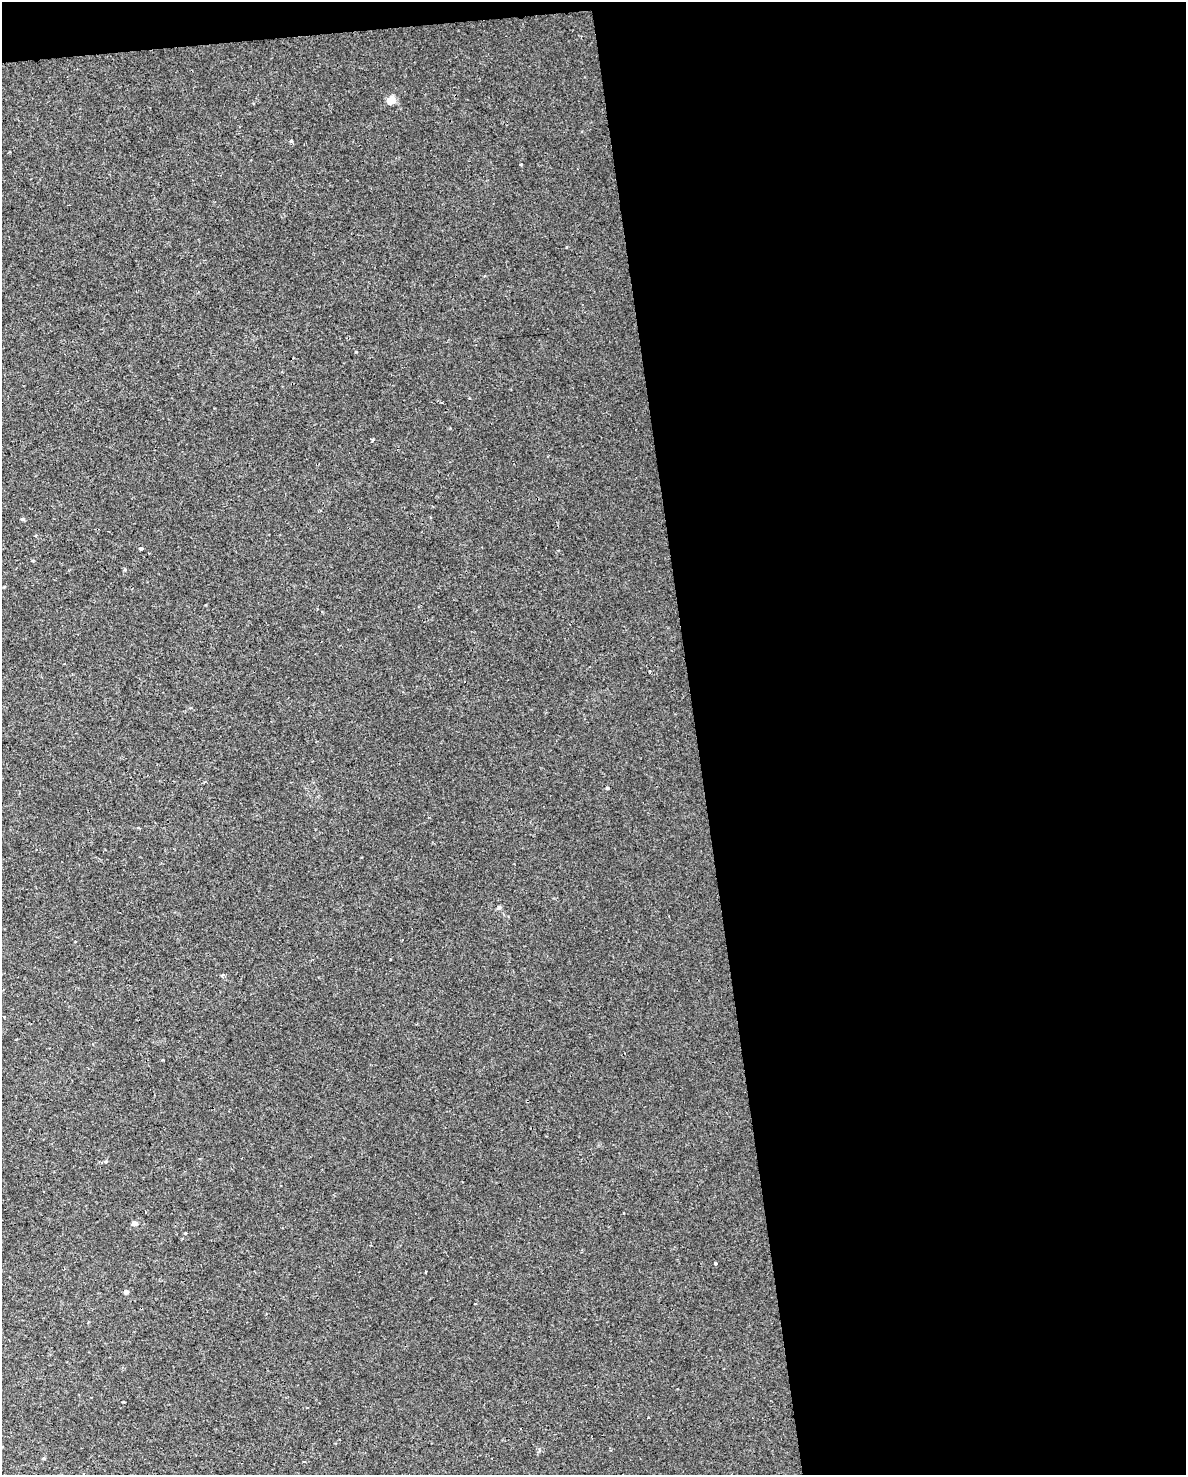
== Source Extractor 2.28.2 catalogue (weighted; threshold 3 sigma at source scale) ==
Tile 4 of 4 x 3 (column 4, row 1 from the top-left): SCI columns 3551-4734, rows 3008-4480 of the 4734 x 4497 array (HDU 1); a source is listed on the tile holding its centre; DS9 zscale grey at full resolution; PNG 1188 x 1477 px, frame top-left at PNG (2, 2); no overlay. Shown black and unused: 42% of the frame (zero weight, under 2 of 3 exposures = <1% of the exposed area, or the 3 px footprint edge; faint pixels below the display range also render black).
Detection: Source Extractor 2.28.2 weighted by HDU 2 'WHT'; one run over the whole footprint, this tile lists its part. Background 0.00219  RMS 0.0032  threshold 0.0143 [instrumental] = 3 sigma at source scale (4.5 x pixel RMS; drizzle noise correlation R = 1.50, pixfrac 1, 0.0396/0.0396 arcsec/px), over >= 5 px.
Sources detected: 18; all 18 listed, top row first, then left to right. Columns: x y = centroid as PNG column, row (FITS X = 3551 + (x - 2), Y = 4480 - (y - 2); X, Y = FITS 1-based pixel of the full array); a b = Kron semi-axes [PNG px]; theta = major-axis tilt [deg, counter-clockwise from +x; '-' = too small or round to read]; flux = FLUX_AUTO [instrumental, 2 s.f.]
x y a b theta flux
391 100 9 8 - 2.3
291 141 3 3 - 0.58
521 165 3 2 - 0.59
442 402 3 2 - 0.23
23 519 4 4 - 0.44
141 549 3 3 - 0.47
607 788 4 3 - 0.35
499 907 6 4 1 0.43
222 976 4 3 - 1.1
4 1017 3 2 - 0.29
163 1060 3 2 - 0.25
145 1212 3 2 - 0.22
134 1223 5 4 - 1.4
715 1263 3 3 - 4.1
425 1272 3 3 - 0.69
126 1292 4 4 - 1
44 1458 4 4 - 0.34
304 1461 3 2 - 0.36
Unlisted compact peaks at least as high as the median listed source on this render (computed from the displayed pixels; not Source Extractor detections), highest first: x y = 356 352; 372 440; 185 1233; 106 1161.